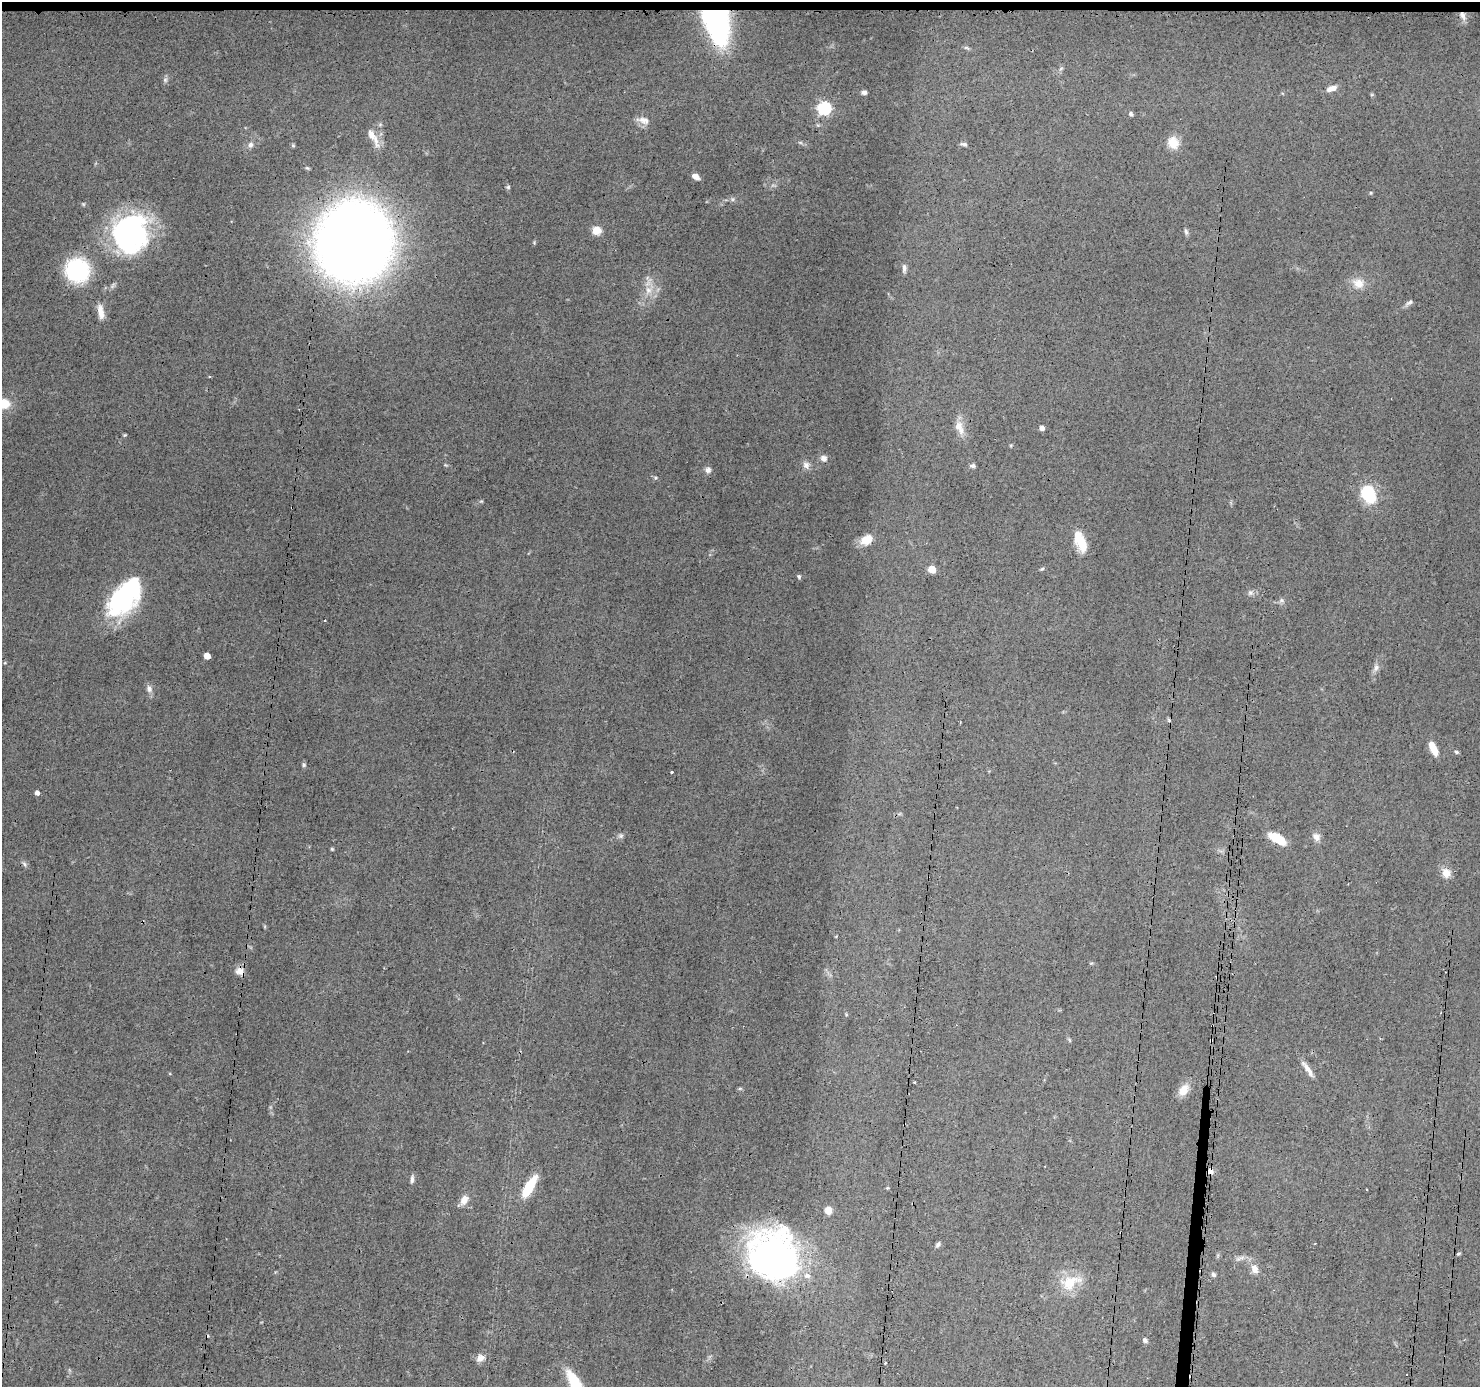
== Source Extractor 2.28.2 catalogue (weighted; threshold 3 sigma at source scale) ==
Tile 2 of 3 x 3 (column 2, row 1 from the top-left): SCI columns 1479-2956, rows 2881-4265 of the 4435 x 4471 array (HDU 1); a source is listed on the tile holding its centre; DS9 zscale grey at full resolution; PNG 1482 x 1389 px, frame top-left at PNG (2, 2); no overlay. Shown black and unused: <1% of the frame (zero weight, under 3 of 4 exposures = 2% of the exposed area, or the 3 px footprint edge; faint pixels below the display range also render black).
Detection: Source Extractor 2.28.2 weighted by HDU 2 'WHT'; one run over the whole footprint, this tile lists its part. Background 0.0344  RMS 0.0034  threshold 0.0151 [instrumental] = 3 sigma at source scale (4.5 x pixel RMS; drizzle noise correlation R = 1.50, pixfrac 1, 0.05/0.05 arcsec/px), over >= 5 px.
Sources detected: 93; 1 too faint to see at this stretch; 1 inside a brighter object's white glare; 7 cosmic-ray / hot-pixel residue — not listed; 1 inside a brighter listed object's ellipse — not listed separately; the other 83 listed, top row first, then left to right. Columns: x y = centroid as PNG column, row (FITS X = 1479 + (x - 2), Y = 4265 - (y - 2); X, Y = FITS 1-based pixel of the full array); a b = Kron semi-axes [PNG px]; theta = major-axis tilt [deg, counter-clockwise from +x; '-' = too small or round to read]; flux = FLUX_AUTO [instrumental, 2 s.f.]
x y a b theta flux
1463 15 13 7 -71 2
716 18 25 13 -73 160
966 48 8 4 -9 0.58
1061 68 6 4 20 0.49
165 80 7 5 -46 0.74
1332 88 12 6 22 2.2
864 92 5 5 - 0.97
824 108 6 6 - 58
1131 114 4 4 - 0.87
643 120 19 9 -14 2.4
371 135 32 9 -61 3.9
1173 143 15 12 -70 4.4
964 144 9 4 -10 0.79
250 145 8 7 - 1.3
293 146 6 4 -1 0.45
695 176 8 5 -29 2.2
508 187 5 5 - 0.53
1371 193 4 4 - 0.35
732 199 6 4 -71 0.55
596 230 8 7 - 4.9
1186 232 9 5 -76 0.8
130 233 40 35 83 65
354 242 47 45 78 680
534 242 5 3 - 0.32
904 268 11 5 89 1.1
77 270 18 17 - 40
1358 283 16 13 -18 4
648 290 11 10 - 3.2
1410 302 11 5 33 1
101 312 19 7 -79 3.2
3 404 16 11 6 6.8
959 427 19 10 -64 3.5
1042 428 4 4 - 1.8
125 435 5 4 - 0.39
823 458 9 7 -41 1.7
806 465 10 9 - 1.6
972 466 6 5 - 0.92
708 470 8 7 - 1.3
1368 494 20 14 -70 14
481 501 6 3 -17 0.36
867 540 15 10 28 4.7
1080 542 24 11 -68 7.4
932 569 5 5 - 10
1042 569 7 3 35 0.4
799 577 6 4 -76 0.54
1250 593 7 5 42 0.84
122 598 36 25 60 38
1281 600 7 6 - 0.84
207 656 5 4 - 4.6
1376 667 9 7 76 1.4
149 689 10 7 -62 1.5
1433 748 15 6 -63 4.5
1456 752 6 4 -27 0.54
304 765 5 4 - 0.51
671 772 3 3 - 0.97
37 793 4 4 - 1.5
621 836 7 6 - 0.8
1316 837 11 8 -38 1.8
1277 838 17 8 -30 8.4
332 849 5 4 - 0.36
24 864 8 5 -60 0.77
1446 873 13 10 -58 3
240 971 13 9 -34 2.1
1211 1040 3 3 - 0.68
1307 1069 23 6 -55 2.5
915 1082 3 3 - 0.63
740 1088 6 3 18 0.45
1184 1090 16 10 53 3.8
1210 1171 6 5 - 1.9
412 1179 10 5 86 1.1
529 1187 26 9 59 10
1367 1189 3 2 - 0.3
464 1200 11 7 59 2.9
828 1210 7 7 - 2.7
938 1244 7 5 47 0.78
1458 1254 6 3 19 0.39
774 1255 47 43 -47 120
1254 1269 13 9 -64 2.6
1213 1275 6 5 - 0.81
1070 1282 31 18 21 9.2
1145 1340 6 5 - 0.77
480 1358 12 9 30 2.1
576 1386 28 9 -64 17
Overlapping masked pixels (flux is a lower limit): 7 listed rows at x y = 1463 15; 716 18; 354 242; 240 971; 1211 1040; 1210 1171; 774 1255
Isophote crosses this tile's border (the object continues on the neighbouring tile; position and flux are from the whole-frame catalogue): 2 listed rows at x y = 3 404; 576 1386